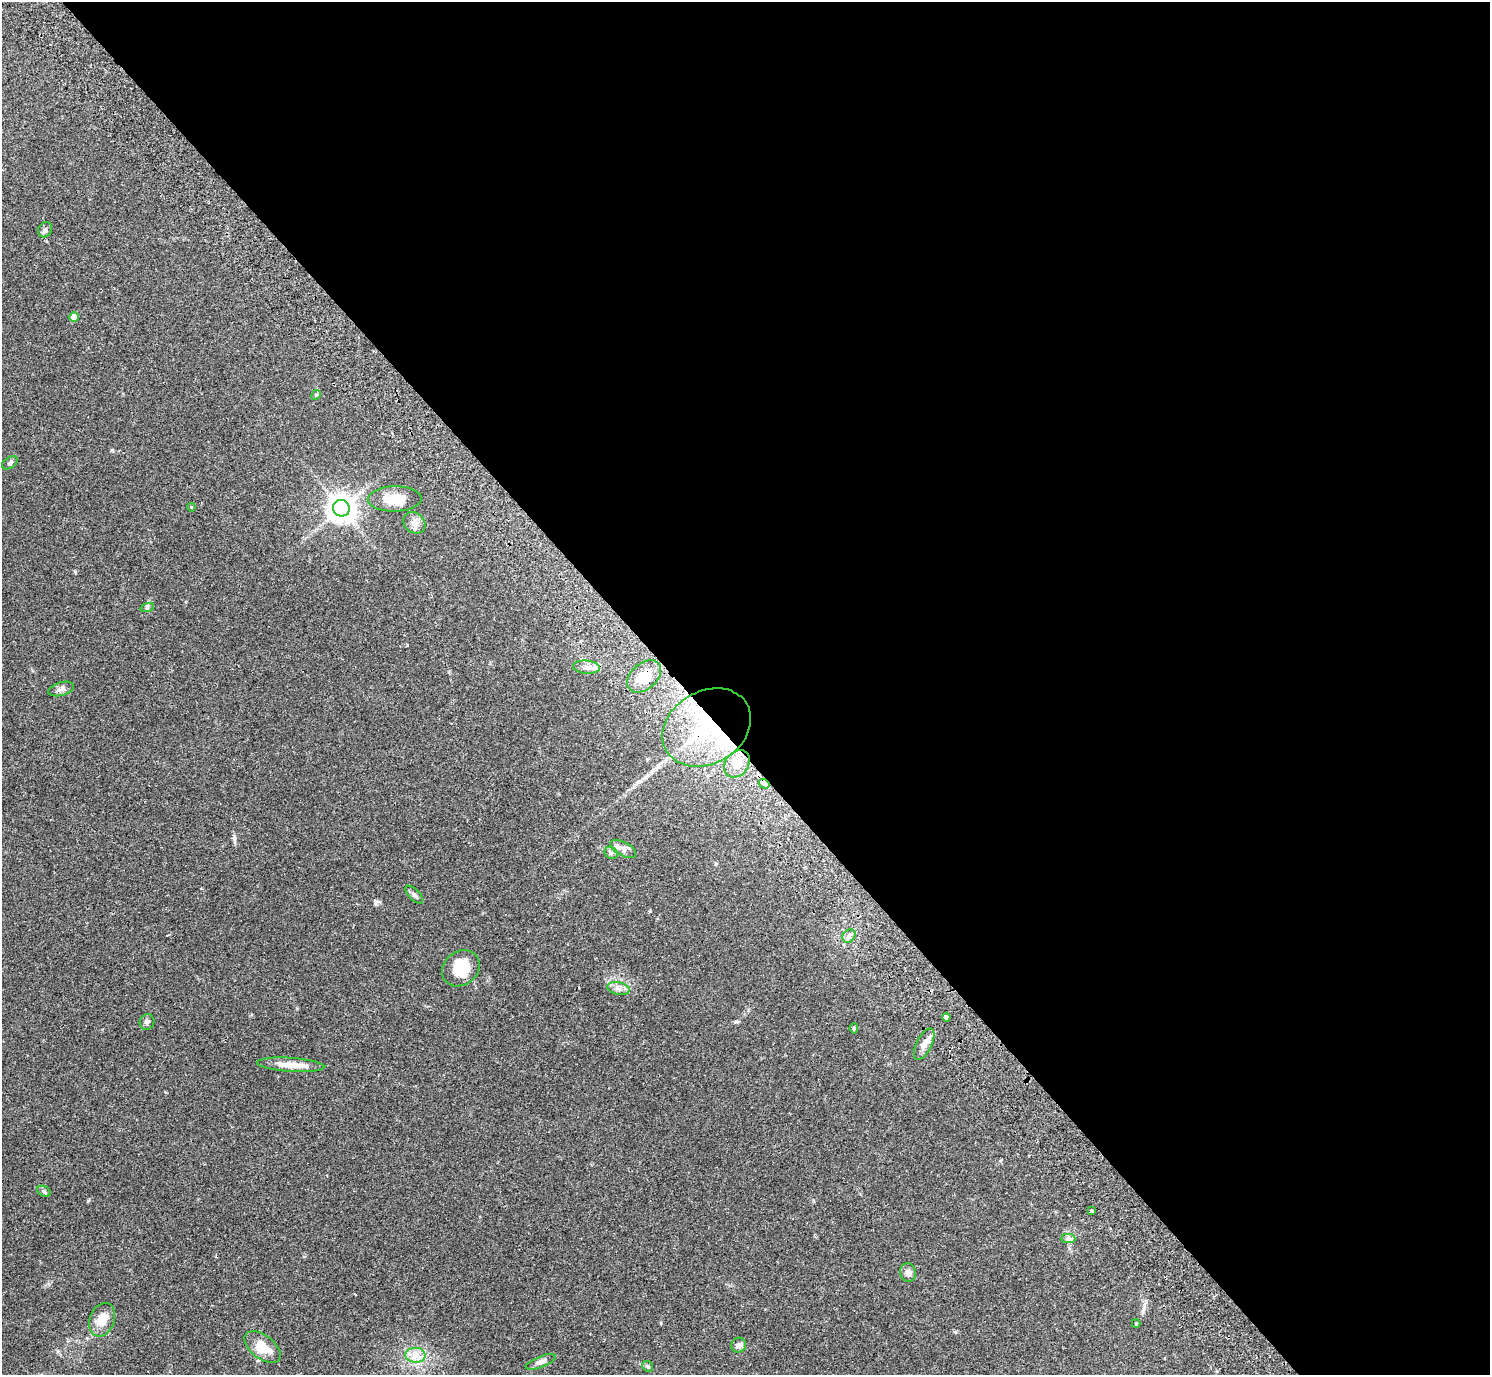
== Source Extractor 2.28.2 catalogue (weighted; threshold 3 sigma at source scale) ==
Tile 8 of 4 x 4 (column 4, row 2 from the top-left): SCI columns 4513-6000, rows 2948-4320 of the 6050 x 6033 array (HDU 1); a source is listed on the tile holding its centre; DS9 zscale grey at full resolution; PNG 1492 x 1377 px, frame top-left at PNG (2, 2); each listed source drawn as its Kron ellipse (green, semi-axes under 4 px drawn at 4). Shown black and unused: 54% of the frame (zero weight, under 2 of 3 exposures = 3% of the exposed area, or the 3 px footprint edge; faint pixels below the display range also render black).
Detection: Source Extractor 2.28.2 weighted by HDU 2 'WHT'; one run over the whole footprint, this tile lists its part. Background 0.108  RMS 0.0067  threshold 0.03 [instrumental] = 3 sigma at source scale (4.5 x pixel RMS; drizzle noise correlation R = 1.50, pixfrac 1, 0.05/0.05 arcsec/px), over >= 5 px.
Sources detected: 39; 2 inside a brighter object's white glare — neither listed nor drawn; the other 37 listed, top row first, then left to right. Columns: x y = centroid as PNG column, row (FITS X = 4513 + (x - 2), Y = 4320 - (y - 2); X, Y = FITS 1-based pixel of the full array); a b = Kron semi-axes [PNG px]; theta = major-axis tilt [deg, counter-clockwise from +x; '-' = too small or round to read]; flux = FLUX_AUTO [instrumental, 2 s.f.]
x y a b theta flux
45 230 8 6 56 1.5
74 317 5 4 - 8.1
316 395 5 4 - 0.67
10 463 9 5 31 1.3
395 499 27 12 1 14
191 507 4 4 - 0.6
341 508 8 8 - 830
414 523 12 10 -39 3.9
147 608 7 4 19 1
586 667 13 6 -5 3.5
644 676 19 13 40 14
61 689 13 6 16 2.5
707 727 47 36 31 91
737 764 15 11 51 7.7
764 784 5 4 - 3.8
623 849 14 7 -28 3.6
611 853 7 5 -41 1.5
414 895 11 5 -46 1.9
849 936 7 6 - 2
461 968 20 16 38 17
618 988 11 6 -12 2.9
946 1017 4 4 - 5
147 1022 8 7 - 1.8
854 1028 5 4 - 1.1
924 1044 17 7 64 4.7
291 1065 34 7 -4 8.9
44 1191 7 5 -31 1.3
1092 1211 4 3 - 3.9
1068 1239 7 4 -1 1.6
908 1273 9 8 - 3
102 1320 17 12 70 8.9
1136 1324 4 4 - 0.7
739 1345 7 7 - 2.4
263 1347 21 12 -38 12
415 1355 10 7 -1 4.7
541 1362 16 5 22 2.8
648 1366 6 5 - 1
Overlapping masked pixels (flux is a lower limit): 3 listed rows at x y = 644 676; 707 727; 764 784
Unlisted compact peaks at least as high as the median listed source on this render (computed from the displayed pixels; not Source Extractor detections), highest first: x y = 88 1201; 736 1021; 112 450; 234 838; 376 901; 75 572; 661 1323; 407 645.